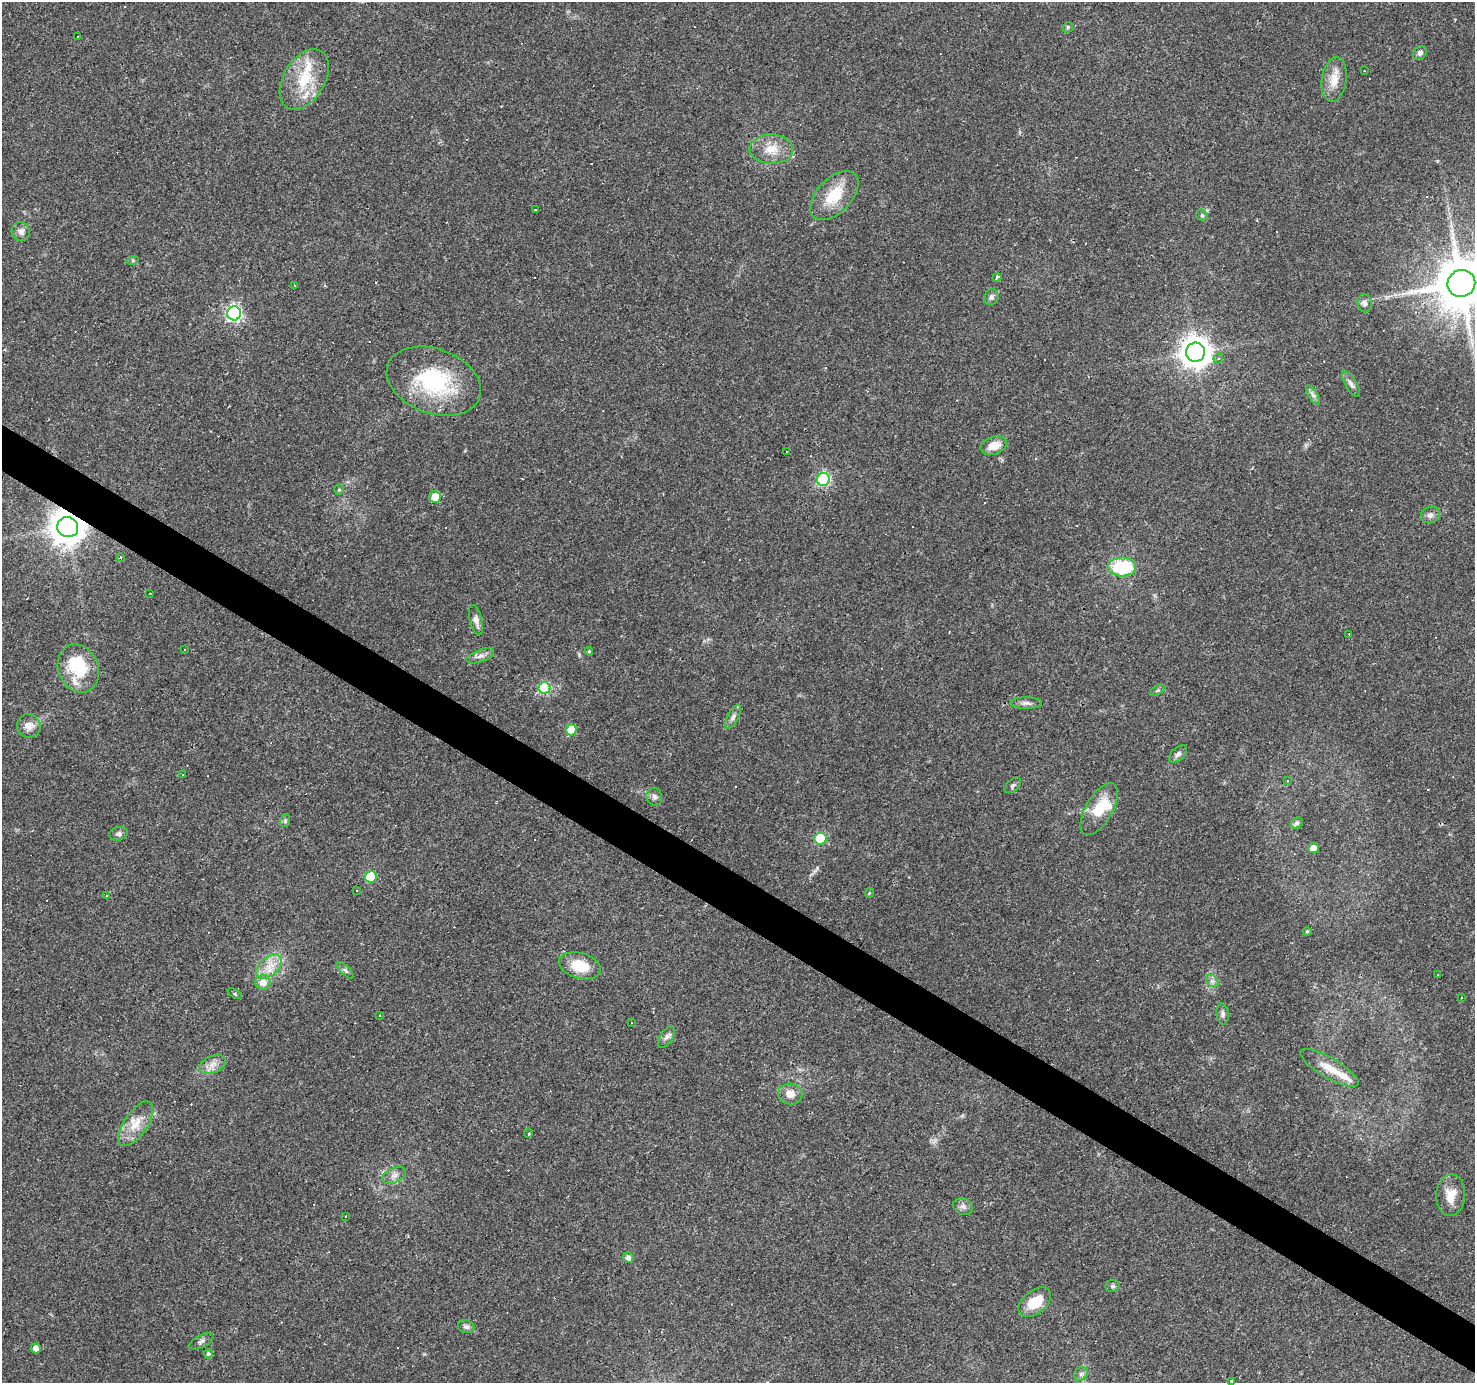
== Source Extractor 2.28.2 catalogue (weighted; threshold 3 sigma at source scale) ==
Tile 6 of 4 x 4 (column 2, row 2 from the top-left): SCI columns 1474-2946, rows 2946-4326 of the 5893 x 5957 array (HDU 1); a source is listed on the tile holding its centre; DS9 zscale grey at full resolution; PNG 1477 x 1385 px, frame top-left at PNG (2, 2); each listed source drawn as its Kron ellipse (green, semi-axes under 4 px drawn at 4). Shown black and unused: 3% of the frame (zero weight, under 3 of 4 exposures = <1% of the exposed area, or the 3 px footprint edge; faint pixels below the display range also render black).
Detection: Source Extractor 2.28.2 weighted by HDU 2 'WHT'; one run over the whole footprint, this tile lists its part. Background 0.0361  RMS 0.0038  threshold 0.017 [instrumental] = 3 sigma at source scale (4.5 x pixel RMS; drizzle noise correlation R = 1.50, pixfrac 1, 0.0396/0.0396 arcsec/px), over >= 5 px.
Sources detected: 152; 2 inside a brighter object's white glare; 55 cosmic-ray / hot-pixel residue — neither listed nor drawn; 4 inside a brighter listed object's ellipse — not listed separately; the other 91 listed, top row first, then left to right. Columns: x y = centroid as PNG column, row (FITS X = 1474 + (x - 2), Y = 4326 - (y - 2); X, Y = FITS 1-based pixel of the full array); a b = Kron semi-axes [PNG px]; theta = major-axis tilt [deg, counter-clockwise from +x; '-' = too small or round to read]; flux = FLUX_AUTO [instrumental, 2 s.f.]
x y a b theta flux
1068 27 5 5 - 0.6
77 37 2 2 - 0.26
1420 53 8 6 46 1.3
1364 71 3 2 - 0.32
304 79 33 20 59 17
1334 80 22 12 81 5.8
771 149 22 14 -2 6.8
834 196 30 17 46 13
535 209 2 2 - 0.26
1202 215 6 5 - 0.65
21 232 10 9 - 2.2
133 260 6 3 19 0.46
997 277 4 3 - 3
1461 283 14 13 - 2200
295 285 3 2 - 0.41
991 297 8 7 - 1.2
1365 303 9 7 -86 1.6
234 313 7 7 - 80
1195 352 9 9 - 530
1218 358 5 4 - 0.62
434 381 49 32 -20 37
1351 384 15 5 -60 1.5
1313 395 11 4 -58 1.2
994 445 13 9 18 4.8
787 452 2 2 - 0.34
823 479 6 6 - 44
339 490 5 4 - 0.51
435 497 6 5 - 5.8
1430 515 10 7 23 1.6
68 527 10 10 - 810
120 557 3 3 - 0.41
1122 567 14 9 2 23
150 593 3 2 - 0.44
476 620 15 6 -76 2.2
1349 634 3 2 - 0.77
184 650 3 3 - 1.1
589 651 4 4 - 0.39
480 656 14 6 20 1.9
78 668 25 20 -66 14
545 688 6 6 - 31
1158 690 8 4 31 0.61
1026 703 16 5 -1 1.6
733 717 13 5 62 1.4
29 726 12 11 - 3.2
571 730 5 5 - 8
1178 754 11 6 41 1.3
183 774 3 3 - 0.9
1288 781 3 3 - 1.4
1013 785 10 6 40 0.88
654 797 9 7 -71 1.3
1099 809 29 13 60 11
285 821 6 5 - 0.62
1297 823 6 5 - 1.2
119 834 9 6 14 1.2
820 839 6 6 - 18
1313 848 5 5 - 4.1
371 877 6 5 - 15
357 890 3 2 - 0.39
869 893 5 3 - 0.34
106 896 3 3 - 2.7
1307 931 4 4 - 0.37
269 966 15 9 42 4.9
580 966 21 12 -16 11
346 971 10 4 -45 0.88
1438 975 3 2 - 0.27
1212 981 7 5 -45 1.1
263 982 7 7 - 3.6
235 994 8 3 -32 0.48
1462 998 3 3 - 2.1
1223 1014 10 6 -84 1.2
380 1015 3 3 - 0.33
631 1023 2 2 - 0.29
666 1037 12 6 56 1.5
213 1064 14 8 21 2.9
1330 1068 33 10 -30 6.7
790 1094 12 10 -3 3.7
136 1124 26 11 56 7.2
528 1133 5 2 - 0.45
394 1176 12 7 25 1.9
1451 1195 21 14 86 5.6
963 1206 10 8 -23 1.6
345 1216 2 2 - 0.31
628 1258 5 5 - 1.4
1112 1286 7 6 - 0.89
1035 1302 19 11 39 9.1
466 1327 8 6 -13 1.3
201 1341 13 6 27 1.3
36 1348 5 5 - 2.2
208 1354 5 4 - 1.4
1081 1374 7 6 - 1.2
1232 1381 3 3 - 2.6
Overlapping masked pixels (flux is a lower limit): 2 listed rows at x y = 1461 283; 68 527
Isophote crosses this tile's border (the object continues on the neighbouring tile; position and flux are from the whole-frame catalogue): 2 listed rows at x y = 1461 283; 1232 1381